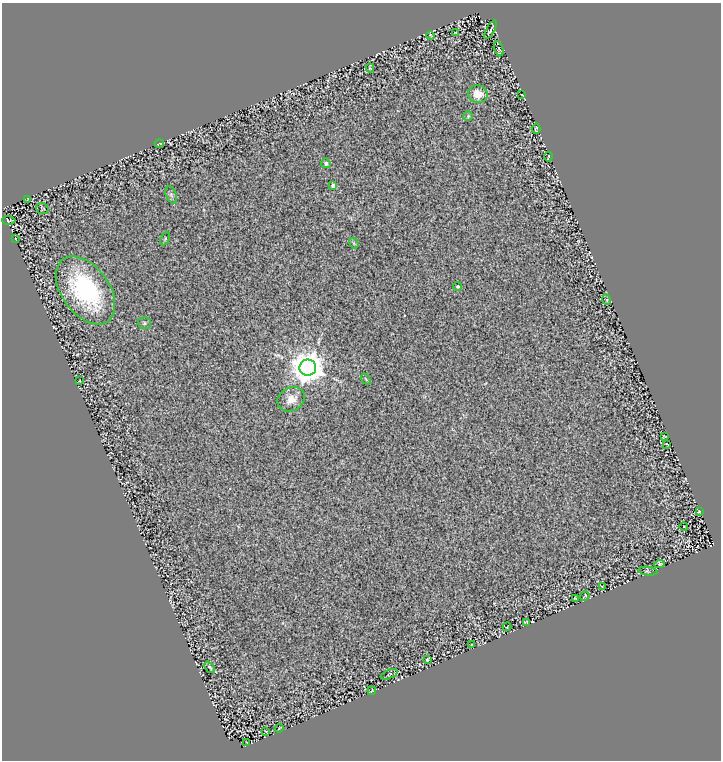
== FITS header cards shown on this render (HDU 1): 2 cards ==
NAXIS1  =                  719
NAXIS2  =                  758

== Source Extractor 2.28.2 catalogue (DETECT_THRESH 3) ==
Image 719 x 758 px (HDU 1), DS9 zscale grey, 1 PNG px = 1 image px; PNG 723 x 762 px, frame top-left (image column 1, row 758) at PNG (2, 3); each listed source drawn as its Kron ellipse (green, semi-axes under 4 px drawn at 4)
Background 1.09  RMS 0.24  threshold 0.729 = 3 sigma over >= 5 px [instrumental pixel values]
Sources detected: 47; all 47 listed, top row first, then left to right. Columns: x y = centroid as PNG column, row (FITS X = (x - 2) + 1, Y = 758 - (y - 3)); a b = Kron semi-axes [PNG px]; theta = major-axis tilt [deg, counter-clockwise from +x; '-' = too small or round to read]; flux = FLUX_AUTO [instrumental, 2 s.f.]
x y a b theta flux
490 30 10 2 59 31
455 32 3 2 - 12
430 36 4 2 - 18
499 49 8 4 -77 32
370 68 4 2 - 20
478 94 10 8 -12 220
522 95 3 2 - 8.4
468 116 5 4 - 24
536 129 5 3 - 19
159 144 4 2 - 12
548 157 5 2 - 14
326 163 5 4 - 42
333 186 4 4 - 79
171 195 9 5 -68 33
27 200 4 2 - 13
42 208 6 5 - 15
9 220 7 3 -2 23
15 238 3 2 - 8.9
165 239 7 4 66 19
354 243 6 4 -59 20
458 287 4 4 - 28
85 290 38 23 -54 2100
607 300 5 3 - 13
144 323 6 5 - 34
308 368 8 8 - 36000
366 379 6 3 -53 17
79 381 3 2 - 11
291 399 14 11 29 180
664 436 3 2 - 14
667 444 3 2 - 10
699 511 3 2 - 14
684 526 4 2 - 7.9
659 564 5 4 - 19
648 571 9 4 -9 29
603 586 4 2 - 11
585 596 5 2 - 13
576 599 4 2 - 14
527 622 3 3 - 18
507 627 4 2 - 13
472 644 3 2 - 11
427 659 3 2 - 17
210 667 6 3 -51 19
389 674 9 4 22 18
372 691 4 2 - 12
279 728 4 2 - 11
266 732 3 2 - 11
247 743 3 2 - 11